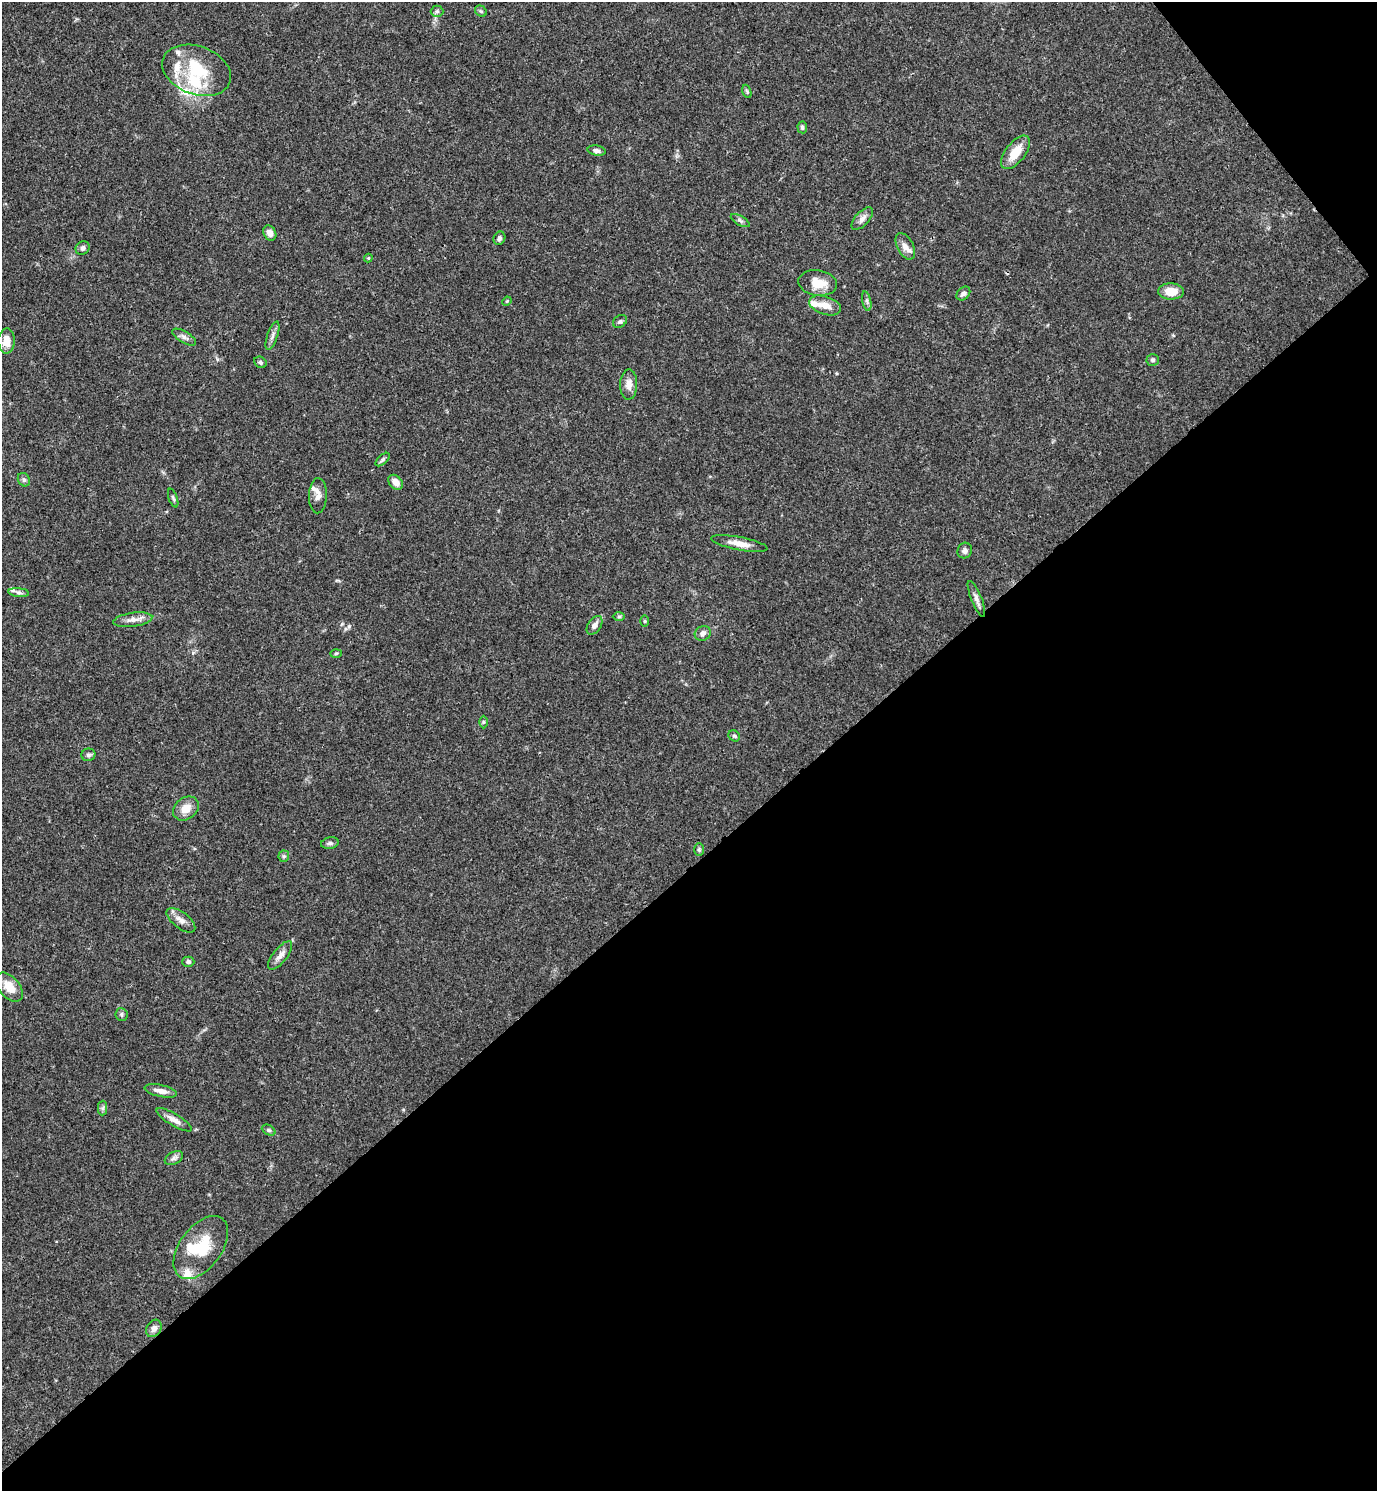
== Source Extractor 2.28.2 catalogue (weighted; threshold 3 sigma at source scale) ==
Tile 12 of 4 x 4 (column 4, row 3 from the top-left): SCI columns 4426-5800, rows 1491-2979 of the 5958 x 5961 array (HDU 1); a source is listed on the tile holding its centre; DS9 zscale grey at full resolution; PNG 1379 x 1493 px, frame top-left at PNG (2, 2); each listed source drawn as its Kron ellipse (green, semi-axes under 4 px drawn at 4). Shown black and unused: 43% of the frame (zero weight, under 3 of 4 exposures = <1% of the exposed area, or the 3 px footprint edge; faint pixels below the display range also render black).
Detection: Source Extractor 2.28.2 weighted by HDU 2 'WHT'; one run over the whole footprint, this tile lists its part. Background 0.0392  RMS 0.0026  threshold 0.0116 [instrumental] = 3 sigma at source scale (4.5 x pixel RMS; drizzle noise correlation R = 1.50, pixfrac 1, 0.05/0.05 arcsec/px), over >= 5 px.
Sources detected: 72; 1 inside a brighter object's white glare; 1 cosmic-ray / hot-pixel residue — neither listed nor drawn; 9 inside a brighter listed object's ellipse — not listed separately; the other 61 listed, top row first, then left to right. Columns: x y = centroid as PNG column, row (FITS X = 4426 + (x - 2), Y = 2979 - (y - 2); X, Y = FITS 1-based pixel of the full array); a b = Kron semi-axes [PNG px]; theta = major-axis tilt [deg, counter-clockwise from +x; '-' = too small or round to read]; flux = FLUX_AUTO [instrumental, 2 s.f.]
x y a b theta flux
437 11 6 6 - 0.55
481 11 6 5 - 0.41
197 70 35 24 -20 13
747 91 7 4 -71 0.39
802 127 6 5 - 0.52
597 151 9 5 -11 0.79
1015 152 20 10 52 4.9
862 219 14 7 47 1.3
740 220 10 4 -30 0.69
270 233 8 6 -60 1.3
499 238 7 5 63 0.59
905 246 14 8 -62 1.7
83 248 7 6 - 0.81
368 258 4 4 - 0.25
818 283 19 12 -9 4.3
1171 291 13 8 -2 4.1
963 293 8 5 45 0.87
507 301 5 4 - 0.23
867 301 10 4 -77 0.61
825 305 16 9 -18 2.6
620 321 7 5 39 0.55
272 336 15 5 70 1
184 337 13 5 -31 1
6 341 12 8 87 3
1153 360 6 6 - 0.54
260 362 6 5 - 0.49
629 385 15 8 88 2
383 460 8 4 42 0.5
24 480 7 5 -59 0.63
396 482 8 6 -47 1.9
318 496 17 9 88 2
173 498 10 3 -70 0.45
739 544 29 6 -11 2.8
965 551 8 7 - 0.85
19 593 10 4 -5 0.67
976 599 19 5 -68 1.2
619 616 6 4 1 0.37
133 620 20 7 8 1.9
645 621 6 4 -90 0.27
595 625 10 6 56 1.3
703 633 8 7 - 1.1
336 653 6 4 2 0.31
484 722 6 4 90 0.37
734 736 6 5 - 0.44
88 755 7 6 - 0.61
186 808 14 10 37 3
330 843 9 5 9 0.68
699 850 6 5 - 0.42
284 856 5 5 - 0.44
181 920 17 8 -37 1.9
280 955 17 7 52 1.6
188 962 6 5 - 0.67
9 987 17 10 -49 4.4
121 1014 6 6 - 0.52
161 1091 16 6 -12 1.8
103 1108 7 4 89 0.52
174 1120 20 6 -31 1.8
269 1130 7 5 -26 0.54
174 1158 10 6 27 0.83
201 1247 36 21 53 11
154 1328 9 7 57 1.2
Unlisted compact peaks at least as high as the median listed source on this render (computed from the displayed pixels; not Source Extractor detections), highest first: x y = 349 626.